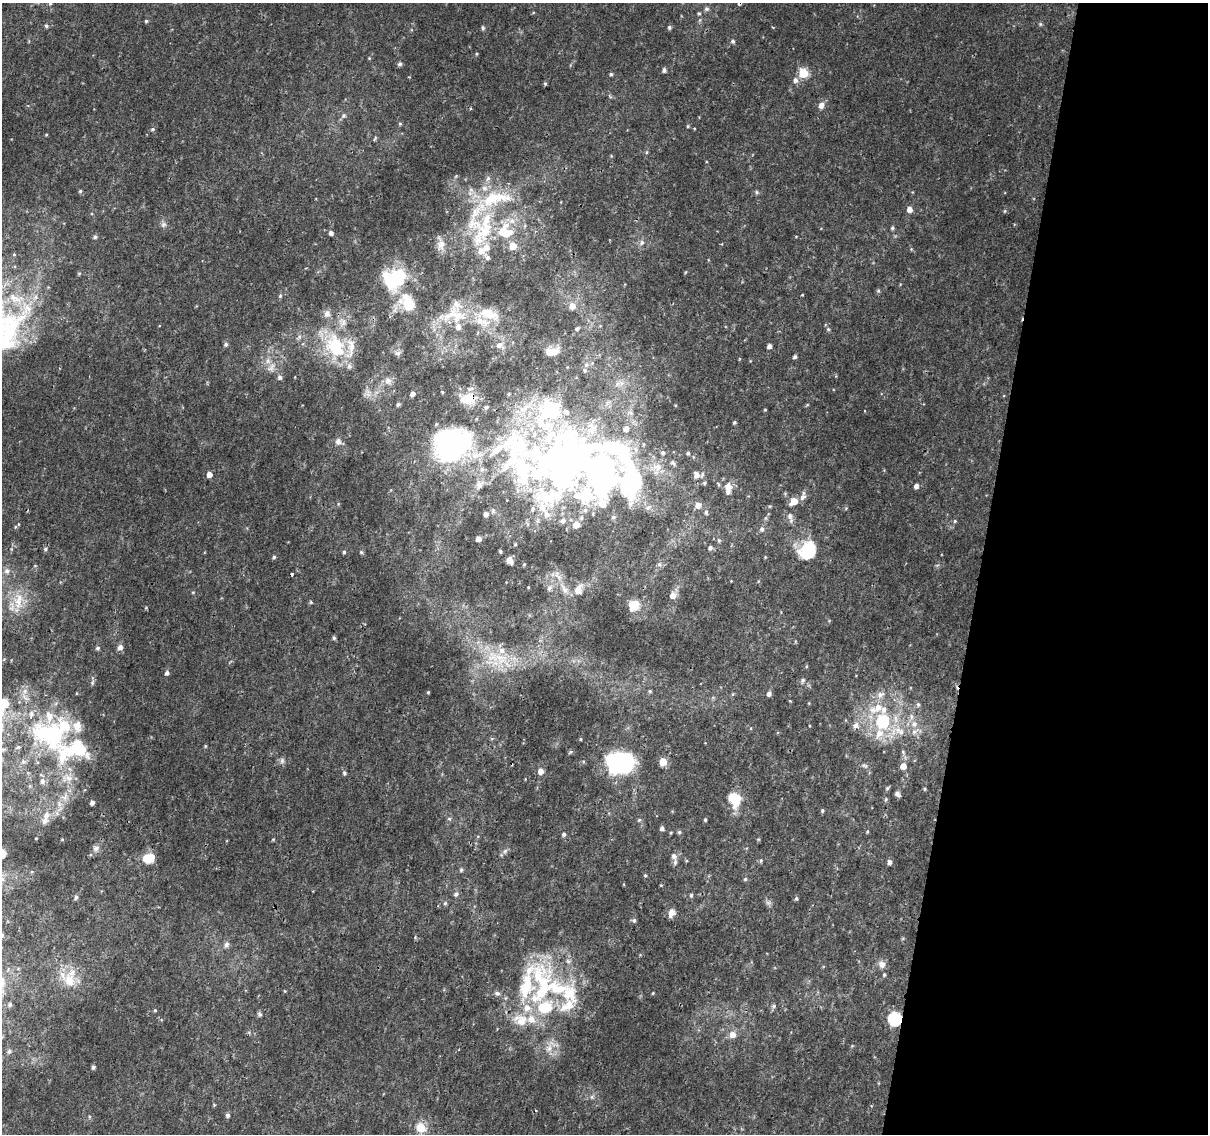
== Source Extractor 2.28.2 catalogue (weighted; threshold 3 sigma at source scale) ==
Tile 8 of 4 x 4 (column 4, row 2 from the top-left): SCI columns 3624-4829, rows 2530-3661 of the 4844 x 5117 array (HDU 1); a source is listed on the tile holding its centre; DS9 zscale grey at full resolution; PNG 1210 x 1136 px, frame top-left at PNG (2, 3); no overlay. Shown black and unused: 19% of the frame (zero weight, under 2 of 3 exposures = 2% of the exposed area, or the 3 px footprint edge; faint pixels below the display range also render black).
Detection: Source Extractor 2.28.2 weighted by HDU 2 'WHT'; one run over the whole footprint, this tile lists its part. Background 0.0172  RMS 0.004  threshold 0.0179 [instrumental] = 3 sigma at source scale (4.5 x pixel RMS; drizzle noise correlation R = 1.50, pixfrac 1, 0.0396/0.0396 arcsec/px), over >= 5 px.
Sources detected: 201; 5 inside a brighter object's white glare — not listed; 45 inside a brighter listed object's ellipse — not listed separately; the other 151 listed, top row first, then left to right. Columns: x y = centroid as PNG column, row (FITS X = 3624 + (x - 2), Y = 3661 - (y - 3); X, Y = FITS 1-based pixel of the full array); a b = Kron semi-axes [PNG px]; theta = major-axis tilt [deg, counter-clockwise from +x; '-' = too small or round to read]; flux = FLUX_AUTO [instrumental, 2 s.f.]
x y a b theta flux
699 13 5 3 - 0.38
146 21 4 4 - 0.4
46 26 5 4 - 0.5
669 27 5 5 - 0.53
483 28 5 5 - 0.49
733 41 5 4 - 0.6
400 64 5 5 - 0.72
664 70 5 4 - 0.85
803 73 5 5 - 18
611 74 4 4 - 0.48
795 80 6 5 - 1.2
545 84 5 3 - 0.36
821 105 9 7 65 1.6
344 115 6 6 - 0.78
153 129 5 4 - 0.46
488 178 6 5 - 0.72
80 191 4 4 - 0.43
909 209 5 5 - 2.2
486 223 37 16 86 19
892 228 5 4 - 0.54
331 233 5 4 - 1
505 233 17 9 -9 8.6
95 237 5 4 - 0.65
642 242 5 5 - 0.67
441 244 10 9 - 2.2
513 246 5 5 - 6
14 254 4 3 - 0.39
395 278 29 21 32 20
456 304 11 7 -57 2.1
409 305 17 15 -52 6.8
572 306 7 6 - 2
488 313 23 12 -21 7.6
450 315 26 7 25 6.1
458 327 6 6 - 1.8
577 329 7 4 61 0.57
828 329 5 4 - 0.44
499 345 9 7 43 1.6
336 346 35 23 -68 20
769 346 4 4 - 1.2
553 352 12 6 2 5.6
795 357 4 4 - 0.69
586 365 6 5 - 0.74
584 370 5 3 - 0.46
280 377 6 5 - 0.77
387 381 9 7 46 1.6
412 394 5 4 - 1.3
398 404 5 5 - 0.5
550 410 35 27 -3 28
734 422 5 4 - 0.48
338 441 6 6 - 1.3
688 453 4 4 - 0.55
565 460 90 71 23 200
673 462 7 5 -50 0.76
519 466 135 52 -61 110
626 470 106 42 -62 81
209 474 4 4 - 2.5
697 475 8 7 - 1.6
705 483 5 3 - 0.42
916 486 4 4 - 1.3
728 488 15 6 89 2.5
803 497 9 7 38 1.4
794 501 7 5 41 4.1
698 505 5 5 - 2.2
706 512 5 5 - 0.54
486 514 6 6 - 1.2
790 516 7 6 - 1.1
762 529 6 5 - 0.89
478 539 4 4 - 2.3
710 548 6 5 - 0.72
45 549 5 4 - 0.45
500 551 4 3 - 0.46
808 551 17 14 60 14
344 552 4 4 - 0.44
361 552 5 4 - 0.43
274 557 5 4 - 0.47
510 561 7 5 -55 2.6
7 571 6 6 - 0.94
292 574 3 3 - 3.8
549 588 7 5 84 0.96
578 590 11 9 78 2.4
672 596 7 6 - 2
18 600 18 9 66 4.8
634 605 13 10 53 4.2
334 638 5 4 - 0.52
120 647 6 5 - 1.4
98 648 6 4 28 0.59
502 651 9 7 -88 2
167 673 5 4 - 0.87
802 680 5 5 - 0.62
650 691 5 3 - 0.42
769 694 5 5 - 1
880 694 7 6 - 1.2
3 704 21 13 63 9.8
918 704 5 5 - 0.55
911 716 6 4 -72 0.68
883 721 17 16 - 15
914 724 6 6 - 1.1
855 726 7 6 - 1.8
53 734 38 23 -6 33
18 747 5 4 - 0.57
623 761 24 17 -28 27
663 762 5 5 - 6.3
903 766 5 4 - 3.3
541 771 6 5 - 1.8
344 773 5 4 - 0.6
42 781 7 5 21 0.83
887 788 6 4 71 0.45
897 794 7 5 -53 0.99
735 799 8 7 - 15
886 799 5 3 - 0.36
92 803 4 3 - 1
822 811 5 4 - 0.44
46 815 9 7 62 1.8
639 820 5 3 - 0.4
705 820 4 3 - 0.46
662 828 4 4 - 0.99
679 832 5 5 - 0.45
564 834 5 4 - 0.69
96 848 6 6 - 0.93
673 856 7 6 - 1.1
149 858 13 9 18 5.1
889 862 5 4 - 1.2
461 870 5 4 - 0.51
645 875 4 4 - 0.4
745 879 4 4 - 0.46
456 894 5 5 - 0.83
691 895 4 4 - 0.49
76 897 5 4 - 0.54
796 898 5 4 - 0.51
445 903 5 4 - 0.44
671 913 11 6 66 1.8
634 920 5 5 - 0.68
226 945 7 6 - 1
882 964 9 8 - 1.6
529 970 17 10 61 5.8
884 975 4 4 - 0.43
2 980 8 6 69 1.4
69 980 17 13 -73 5.7
542 990 42 16 73 24
497 993 7 5 -6 0.79
569 994 24 21 -60 12
10 1005 5 5 - 0.66
774 1006 6 5 - 0.62
259 1014 6 4 -71 0.56
895 1019 6 6 - 45
521 1020 16 13 50 4.9
732 1035 6 6 - 2.5
9 1051 5 5 - 0.63
93 1067 4 4 - 0.66
228 1115 5 4 - 0.78
421 1128 5 5 - 14
Overlapping masked pixels (flux is a lower limit): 2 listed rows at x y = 519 466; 895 1019
Isophote crosses this tile's border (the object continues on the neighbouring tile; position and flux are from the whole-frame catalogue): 2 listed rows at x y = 3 704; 2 980
Unlisted compact peaks at least as high as the median listed source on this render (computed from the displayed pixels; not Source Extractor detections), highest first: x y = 428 692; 280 296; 155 1010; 505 851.